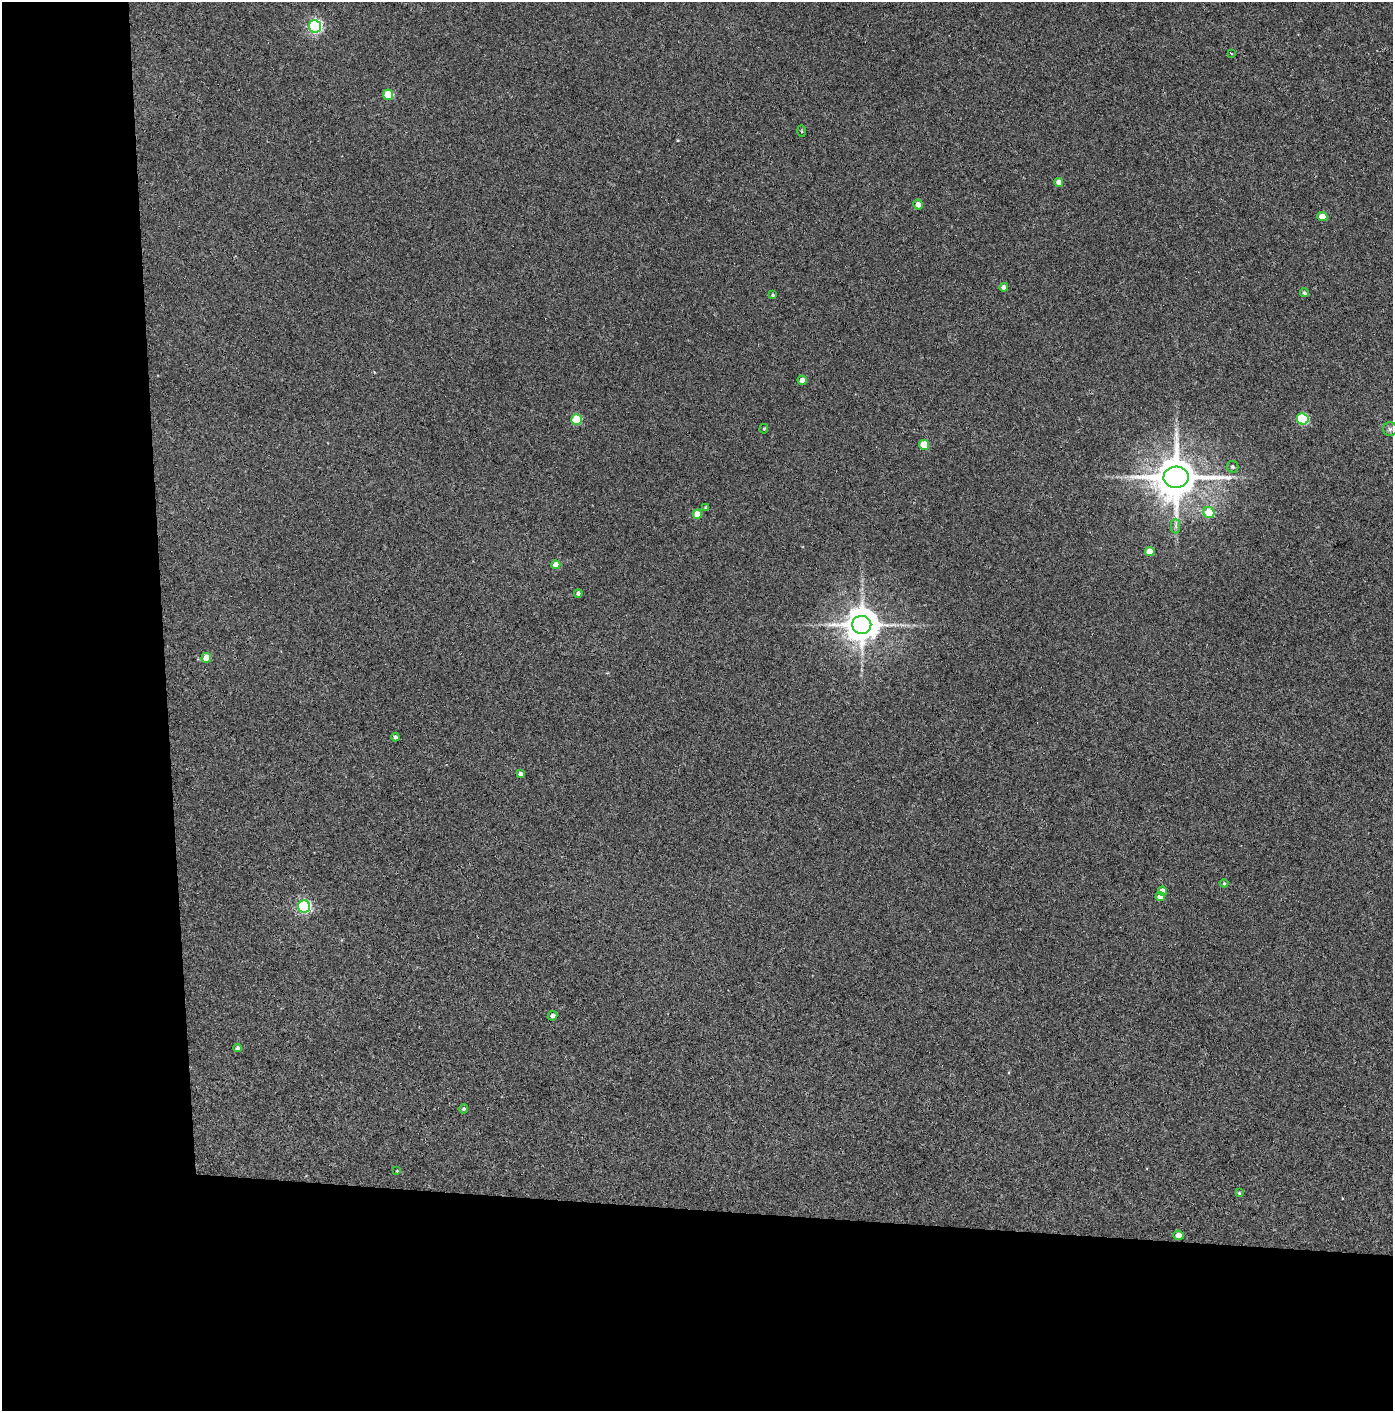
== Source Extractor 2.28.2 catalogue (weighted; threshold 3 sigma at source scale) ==
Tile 7 of 3 x 3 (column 1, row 3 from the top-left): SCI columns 75-1465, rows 5-1413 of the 4319 x 4236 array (HDU 1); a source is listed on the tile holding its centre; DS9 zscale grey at full resolution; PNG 1395 x 1413 px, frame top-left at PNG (2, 2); each listed source drawn as its Kron ellipse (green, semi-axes under 4 px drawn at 4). Shown black and unused: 24% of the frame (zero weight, under 3 of 4 exposures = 6% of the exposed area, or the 3 px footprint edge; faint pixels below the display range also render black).
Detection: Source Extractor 2.28.2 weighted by HDU 2 'WHT'; one run over the whole footprint, this tile lists its part. Background 0.072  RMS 0.0055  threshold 0.0248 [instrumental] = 3 sigma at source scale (4.5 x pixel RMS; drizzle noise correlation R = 1.50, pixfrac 1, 0.05/0.05 arcsec/px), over >= 5 px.
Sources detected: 40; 1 long thin detection or spike segment (spike, bleed or trail) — neither listed nor drawn; the other 39 listed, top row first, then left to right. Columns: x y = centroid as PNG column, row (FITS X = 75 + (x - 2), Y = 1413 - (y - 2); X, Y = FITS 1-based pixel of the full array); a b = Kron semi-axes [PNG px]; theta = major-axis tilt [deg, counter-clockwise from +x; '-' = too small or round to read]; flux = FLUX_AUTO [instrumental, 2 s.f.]
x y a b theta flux
315 26 6 6 - 110
1231 53 4 2 - 0.41
388 95 5 5 - 18
802 131 6 4 -88 0.62
1059 182 4 4 - 3.6
918 204 5 4 - 3.5
1322 217 5 4 - 6.5
1004 287 4 4 - 2.5
1304 293 4 4 - 1.2
773 295 4 4 - 0.7
802 380 4 4 - 4.4
576 419 5 5 - 25
1303 419 6 5 - 46
764 429 5 4 - 0.71
1390 429 7 7 - 1.5
924 445 5 4 - 15
1232 467 6 5 - 1.2
1176 477 12 10 2 2200
706 507 4 4 - 0.93
1209 513 6 5 - 11
697 514 4 4 - 7.3
1176 526 7 4 -89 1.3
1150 551 5 4 - 7.4
556 565 4 4 - 5.3
578 594 4 4 - 1.5
862 625 9 9 - 1200
206 658 5 4 - 7.6
395 737 4 4 - 1.4
520 774 4 4 - 2.1
1224 883 4 4 - 0.53
1163 891 5 4 - 4.1
1160 896 4 4 - 4.8
304 906 6 6 - 97
553 1016 5 4 - 1.8
237 1048 4 4 - 1.2
463 1109 5 4 - 0.91
397 1171 3 3 - 0.41
1239 1193 3 3 - 0.55
1178 1235 5 4 - 3.2